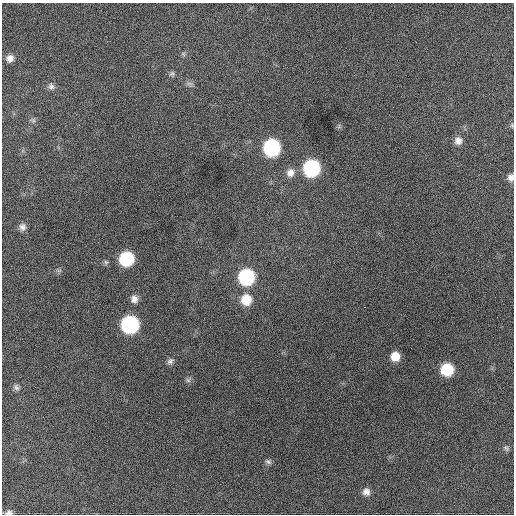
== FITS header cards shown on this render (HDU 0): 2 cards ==
NAXIS1  =                  512 / Axis length
NAXIS2  =                  512 / Axis length

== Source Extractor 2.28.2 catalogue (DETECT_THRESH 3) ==
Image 512 x 512 px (HDU 0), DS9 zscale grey, 1 PNG px = 1 image px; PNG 516 x 516 px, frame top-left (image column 1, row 512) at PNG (2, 3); no overlay
Background 788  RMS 21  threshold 63.7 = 3 sigma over >= 5 px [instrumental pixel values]
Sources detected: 29; all 29 listed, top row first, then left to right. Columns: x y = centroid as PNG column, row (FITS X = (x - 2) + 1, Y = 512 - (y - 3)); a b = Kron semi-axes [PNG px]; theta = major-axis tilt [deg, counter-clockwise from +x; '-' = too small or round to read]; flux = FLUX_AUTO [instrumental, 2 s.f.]
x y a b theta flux
183 54 6 6 - 2400
10 58 9 9 - 9000
172 74 7 7 - 3500
189 83 10 5 0 3900
51 86 9 8 - 5900
33 120 7 7 - 3700
512 126 6 4 -81 2100
458 141 10 10 - 9900
272 147 11 10 - 200000
311 168 11 10 - 200000
290 173 11 10 - 11000
511 177 8 7 - 7500
22 227 10 8 74 7100
126 259 10 10 - 100000
59 270 7 4 18 2700
246 277 10 10 - 160000
134 299 9 8 - 8200
246 300 12 11 - 30000
365 307 3 2 - 2400
130 325 11 11 - 240000
395 356 9 8 - 20000
170 361 10 6 39 4500
447 369 10 9 - 60000
188 380 7 7 - 3500
16 387 9 7 -55 4300
506 448 9 6 -49 3400
268 462 9 6 -24 3700
366 492 9 8 - 8600
9 513 9 6 4 5000
At the frame edge (FLAGS 8, measured only in part): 3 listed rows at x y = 512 126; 511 177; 9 513